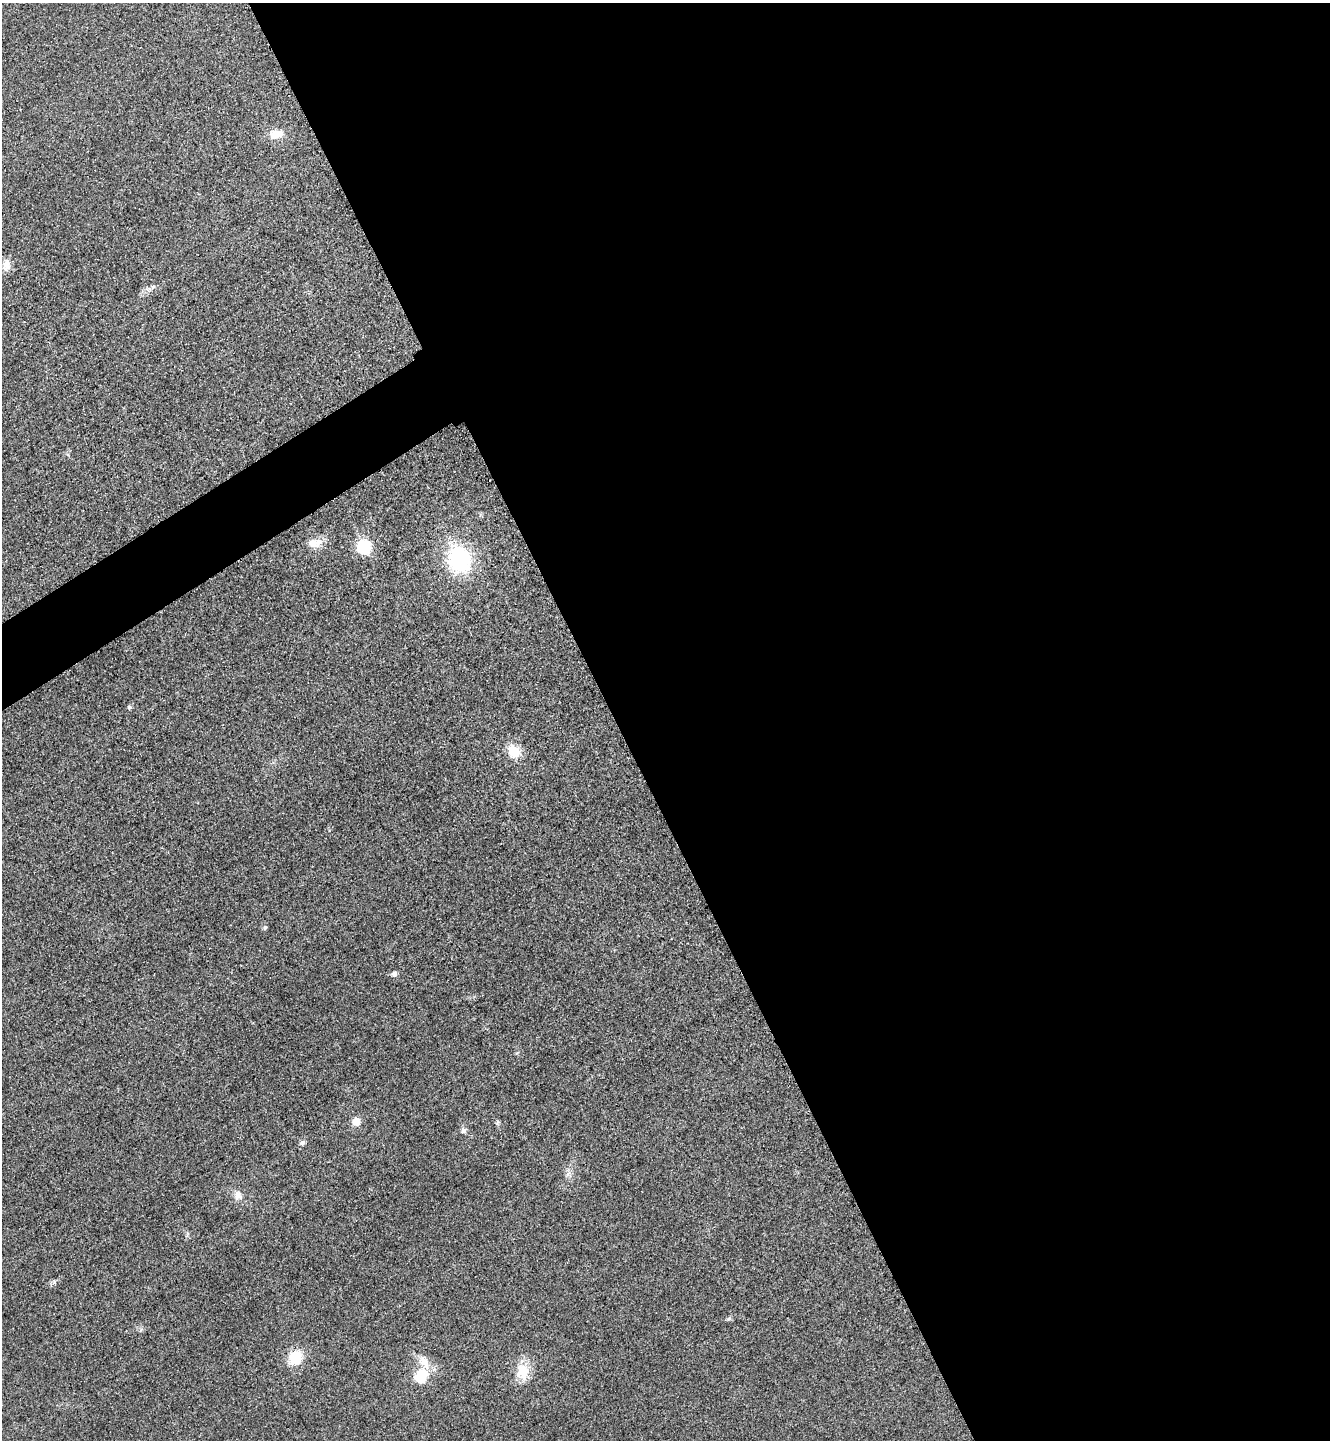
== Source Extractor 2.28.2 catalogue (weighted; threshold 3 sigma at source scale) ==
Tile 8 of 4 x 4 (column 4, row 2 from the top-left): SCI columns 4164-5491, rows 2909-4346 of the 5808 x 5817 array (HDU 1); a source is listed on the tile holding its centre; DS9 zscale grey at full resolution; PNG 1332 x 1442 px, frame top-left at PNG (2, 3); no overlay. Shown black and unused: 56% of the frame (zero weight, under 3 of 4 exposures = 3% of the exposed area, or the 3 px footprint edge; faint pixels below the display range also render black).
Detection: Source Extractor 2.28.2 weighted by HDU 2 'WHT'; one run over the whole footprint, this tile lists its part. Background 0.0837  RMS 0.017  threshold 0.0763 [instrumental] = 3 sigma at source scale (4.5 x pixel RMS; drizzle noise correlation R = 1.50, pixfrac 1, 0.05/0.05 arcsec/px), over >= 5 px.
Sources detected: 20; all 20 listed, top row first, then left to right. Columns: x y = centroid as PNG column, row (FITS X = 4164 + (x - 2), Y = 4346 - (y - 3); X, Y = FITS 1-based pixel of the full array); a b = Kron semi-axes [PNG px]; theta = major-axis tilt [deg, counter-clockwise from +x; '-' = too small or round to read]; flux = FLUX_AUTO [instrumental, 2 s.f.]
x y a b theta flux
276 134 12 9 3 25
6 265 16 10 86 14
149 289 8 6 20 6.2
312 543 17 12 -17 19
364 547 7 6 - 230
459 560 11 10 - 380
129 707 6 4 -15 3
514 751 14 11 -46 36
265 927 6 4 19 2.1
394 974 7 6 - 5.3
356 1122 10 9 - 14
497 1122 7 4 89 2.7
463 1131 7 6 - 5.2
302 1143 8 5 22 3.6
568 1174 10 5 54 5.6
238 1195 12 10 -76 12
729 1319 7 4 2 2.9
295 1358 12 11 - 51
523 1371 17 13 -88 40
421 1376 10 6 76 170
Unlisted compact peaks at least as high as the median listed source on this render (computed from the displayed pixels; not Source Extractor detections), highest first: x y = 54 1282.